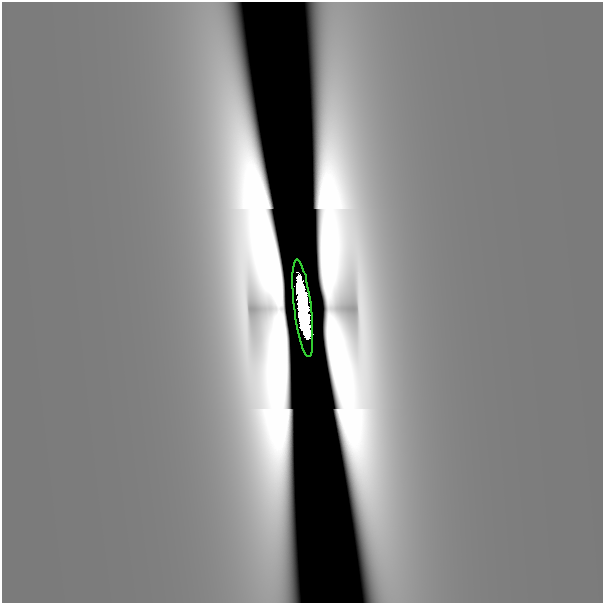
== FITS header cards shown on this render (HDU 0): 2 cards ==
NAXIS1  =                  601
NAXIS2  =                  601

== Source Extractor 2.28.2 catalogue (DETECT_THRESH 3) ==
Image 601 x 601 px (HDU 0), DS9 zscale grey, 1 PNG px = 1 image px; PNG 605 x 605 px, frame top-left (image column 1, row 601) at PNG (2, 2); each listed source drawn as its Kron ellipse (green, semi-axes under 4 px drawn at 4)
Background 2.15e-10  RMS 1.0e-10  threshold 3.00e-10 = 3 sigma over >= 5 px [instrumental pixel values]
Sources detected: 8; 7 with non-positive FLUX_AUTO (blend fragments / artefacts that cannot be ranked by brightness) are neither listed nor drawn; the other 1 listed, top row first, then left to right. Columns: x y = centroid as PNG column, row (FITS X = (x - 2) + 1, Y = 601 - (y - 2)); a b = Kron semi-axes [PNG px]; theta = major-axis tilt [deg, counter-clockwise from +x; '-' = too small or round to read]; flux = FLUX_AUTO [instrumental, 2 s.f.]
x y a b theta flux
303 308 49 8 -83 15
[7 non-positive-flux detections neither listed nor drawn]